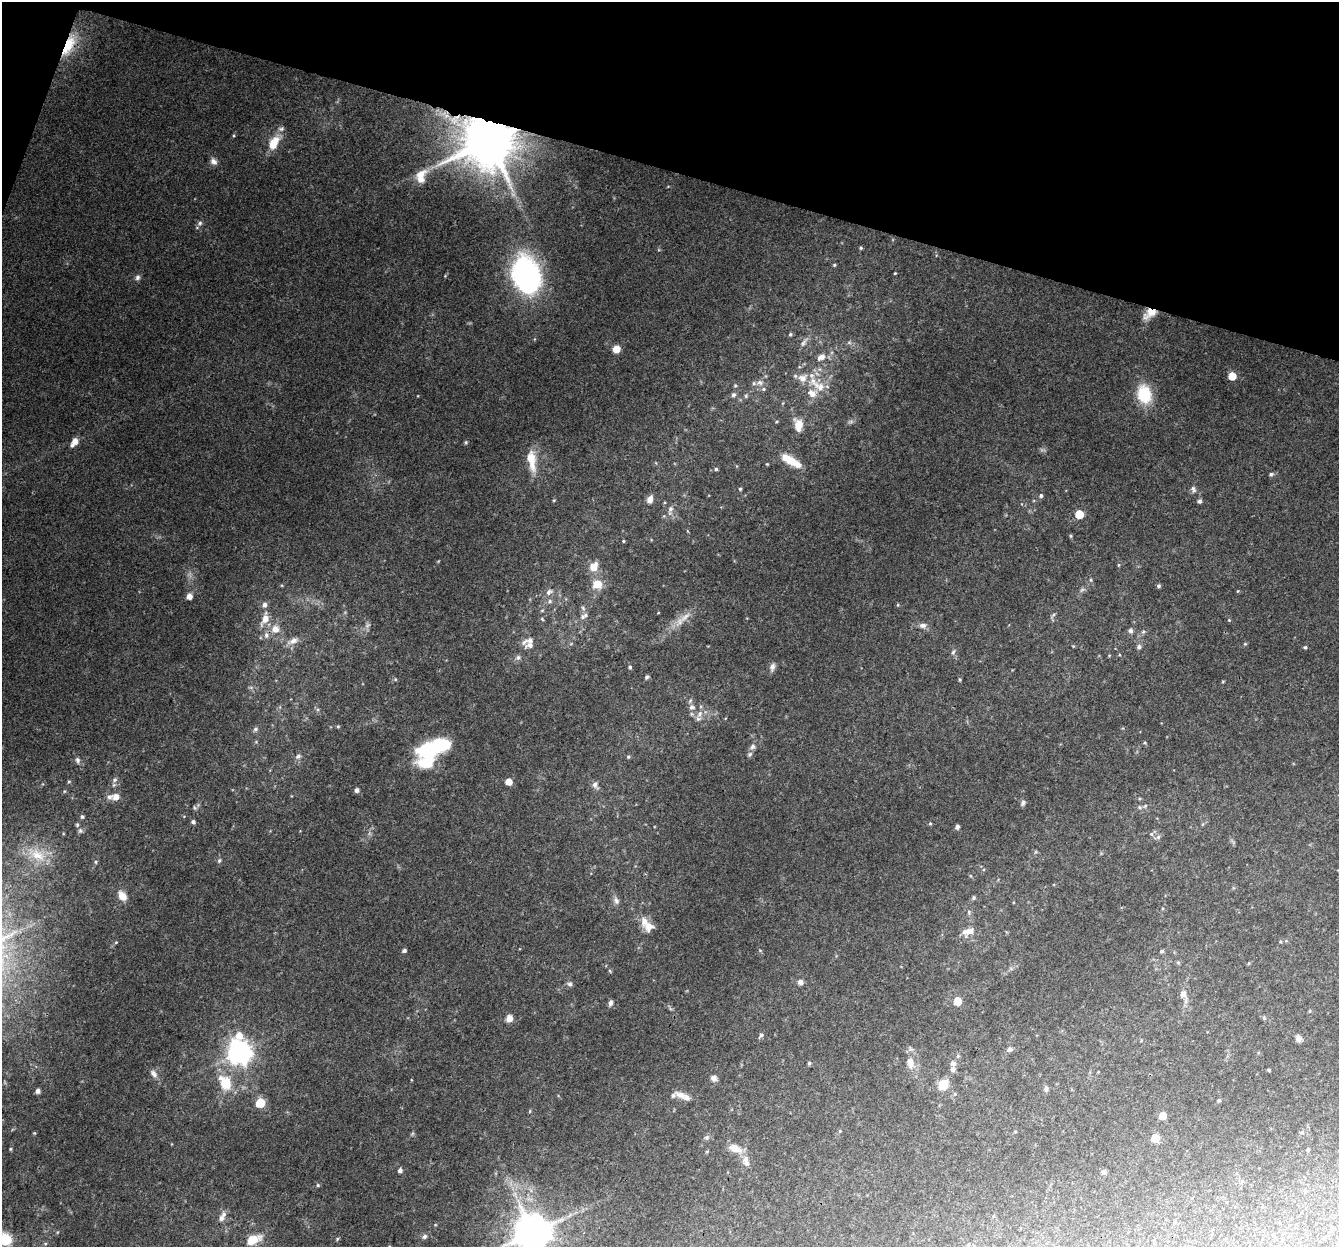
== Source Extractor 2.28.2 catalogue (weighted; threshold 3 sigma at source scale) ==
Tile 2 of 4 x 4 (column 2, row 1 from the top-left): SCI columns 1357-2693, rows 4008-5252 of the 5396 x 5587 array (HDU 1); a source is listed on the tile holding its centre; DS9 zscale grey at full resolution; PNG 1341 x 1249 px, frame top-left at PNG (2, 2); no overlay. Shown black and unused: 14% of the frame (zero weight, under 3 of 4 exposures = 5% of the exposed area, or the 3 px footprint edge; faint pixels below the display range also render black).
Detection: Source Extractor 2.28.2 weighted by HDU 2 'WHT'; one run over the whole footprint, this tile lists its part. Background 0.0915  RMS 0.0058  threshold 0.0259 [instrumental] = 3 sigma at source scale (4.5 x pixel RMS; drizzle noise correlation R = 1.50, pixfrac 1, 0.0396/0.0396 arcsec/px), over >= 5 px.
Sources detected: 188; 3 too faint to see at this stretch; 1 inside a brighter object's white glare — not listed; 18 inside a brighter listed object's ellipse — not listed separately; the other 166 listed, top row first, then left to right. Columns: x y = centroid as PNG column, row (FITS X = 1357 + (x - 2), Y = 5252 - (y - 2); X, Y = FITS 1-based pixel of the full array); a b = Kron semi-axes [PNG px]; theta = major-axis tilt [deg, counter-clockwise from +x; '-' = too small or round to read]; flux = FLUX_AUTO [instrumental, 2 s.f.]
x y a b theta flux
69 45 33 11 65 16
446 116 8 5 11 2.5
489 141 14 13 - 3700
274 143 18 10 64 11
213 161 10 7 -50 2.6
421 174 18 10 33 7.1
200 223 8 6 35 1.6
861 248 5 4 - 0.78
834 265 4 4 - 0.69
895 273 3 3 - 0.54
527 276 38 26 -73 110
137 277 7 6 - 1.7
1150 313 16 9 33 6.9
790 334 5 4 - 0.93
803 343 12 6 55 2.5
616 349 6 6 - 7.2
821 357 9 7 25 3.8
795 376 6 5 - 1.1
1232 376 5 5 - 10
760 382 9 7 -35 2.2
819 387 20 12 -28 10
1144 394 23 16 -75 20
733 395 6 6 - 1.4
798 425 13 9 -81 8.6
74 442 10 6 56 5.3
466 442 5 4 - 0.69
531 460 29 11 -80 13
791 461 26 8 -30 13
767 464 4 4 - 0.48
716 469 4 4 - 0.9
1271 474 6 5 - 1
740 489 4 4 - 0.7
1193 489 9 7 -59 1.9
1041 496 6 5 - 1.1
650 499 8 6 68 3.8
554 500 5 3 - 0.59
1200 501 6 5 - 1.2
670 509 11 6 73 2.5
1079 514 5 5 - 15
1070 536 6 4 -89 0.61
623 541 4 3 - 0.65
1118 565 5 3 - 0.56
594 567 9 8 - 8
1091 580 5 4 - 0.74
597 584 8 8 - 11
1158 586 5 4 - 1.1
1082 590 8 4 37 1.2
1238 591 5 3 - 0.5
549 592 11 7 38 2.3
189 596 5 5 - 4.1
550 601 7 5 0 1.3
264 605 6 6 - 2.4
898 605 5 3 - 0.58
583 608 7 4 -46 1.1
1053 615 9 3 56 1.1
584 616 13 6 32 2.4
685 617 22 7 40 6
265 619 17 8 68 7
542 619 6 3 -46 0.57
1229 620 4 4 - 0.49
923 625 10 7 5 2.5
275 629 9 9 - 5.7
1130 631 7 5 -60 1.7
1143 632 6 4 44 0.96
266 635 9 7 -80 2.4
293 641 17 8 26 4.5
1245 644 5 4 - 0.65
530 645 14 7 13 3
1139 647 7 6 - 1.4
1305 647 4 4 - 0.76
953 652 8 5 66 1.3
518 658 7 7 - 1.6
630 667 5 4 - 0.95
772 667 10 6 76 2.4
647 677 5 5 - 1.4
960 680 5 4 - 0.68
1223 681 5 3 - 0.49
692 707 8 8 - 2.8
699 714 11 7 67 3
338 726 5 4 - 0.63
255 729 7 5 41 1.3
753 747 8 7 - 1.9
425 752 30 19 -85 39
750 754 7 5 47 1.2
298 756 8 6 37 2
628 757 5 4 - 0.83
78 760 8 6 -83 1.7
115 780 7 6 - 1.5
69 782 5 4 - 0.65
509 782 5 5 - 7.5
595 785 10 7 -80 2.4
357 790 5 4 - 1.9
116 797 7 6 - 4.8
1023 803 8 6 63 1.5
1145 806 6 4 45 0.87
194 807 6 4 -72 0.77
1139 807 6 4 -47 0.91
82 817 5 5 - 1.1
193 822 5 4 - 1.4
930 824 4 4 - 0.76
957 827 4 4 - 1.9
80 831 7 6 - 1.4
1151 834 6 5 - 1.1
1158 837 7 5 47 1.3
38 855 26 17 -25 16
219 861 7 4 63 1
96 862 6 4 -89 0.78
122 896 12 8 -57 5.9
973 898 5 5 - 1
616 901 10 7 -68 2.4
969 912 7 5 -83 1.1
649 927 9 9 - 6.7
970 931 16 9 34 4.9
116 942 5 4 - 0.63
1280 942 5 3 - 0.56
404 950 5 4 - 1.2
1162 951 5 5 - 0.96
1178 962 6 4 -1 0.76
1249 963 5 3 - 0.5
610 971 5 3 - 0.62
800 982 6 6 - 2.1
570 984 7 6 - 1.4
1183 994 10 8 72 3.2
957 1001 5 5 - 14
611 1003 7 5 72 1.7
509 1018 6 6 - 5.5
1264 1018 5 4 - 0.72
761 1035 7 5 48 1.3
1298 1038 7 6 - 2.7
1010 1049 5 5 - 2.1
239 1052 10 8 -86 470
809 1063 5 4 - 0.95
910 1063 17 10 -76 6.1
953 1063 8 7 - 1.8
1269 1070 3 3 - 0.83
154 1074 12 7 -49 2.7
714 1078 7 7 - 2.4
225 1083 21 15 -63 16
943 1085 8 7 - 14
1046 1088 7 5 89 1.7
38 1091 5 5 - 2.3
681 1095 18 8 -18 4
1219 1100 4 4 - 0.8
260 1103 6 5 - 23
530 1111 5 3 - 0.58
1162 1116 5 5 - 7.9
840 1131 5 3 - 0.52
1302 1132 5 4 - 0.77
707 1137 7 6 - 1.3
1155 1138 5 5 - 15
735 1148 19 10 -20 6.6
1308 1150 3 3 - 0.76
707 1151 5 3 - 0.52
746 1162 16 8 -73 4.9
400 1170 5 5 - 2
1104 1172 7 6 - 1.1
318 1185 5 4 - 0.73
515 1194 7 4 72 1.5
570 1215 8 4 53 1.6
221 1218 10 7 61 2.6
533 1232 11 10 - 1600
425 1236 6 5 - 1.5
5 1239 6 6 - 61
337 1239 5 4 - 0.66
253 1240 20 11 24 10
968 1245 5 4 - 0.68
Overlapping masked pixels (flux is a lower limit): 3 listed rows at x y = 69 45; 489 141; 1150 313
Isophote crosses this tile's border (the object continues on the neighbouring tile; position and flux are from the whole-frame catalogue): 2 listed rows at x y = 533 1232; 5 1239
Unlisted compact peaks at least as high as the median listed source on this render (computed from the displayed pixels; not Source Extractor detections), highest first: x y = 10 1149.